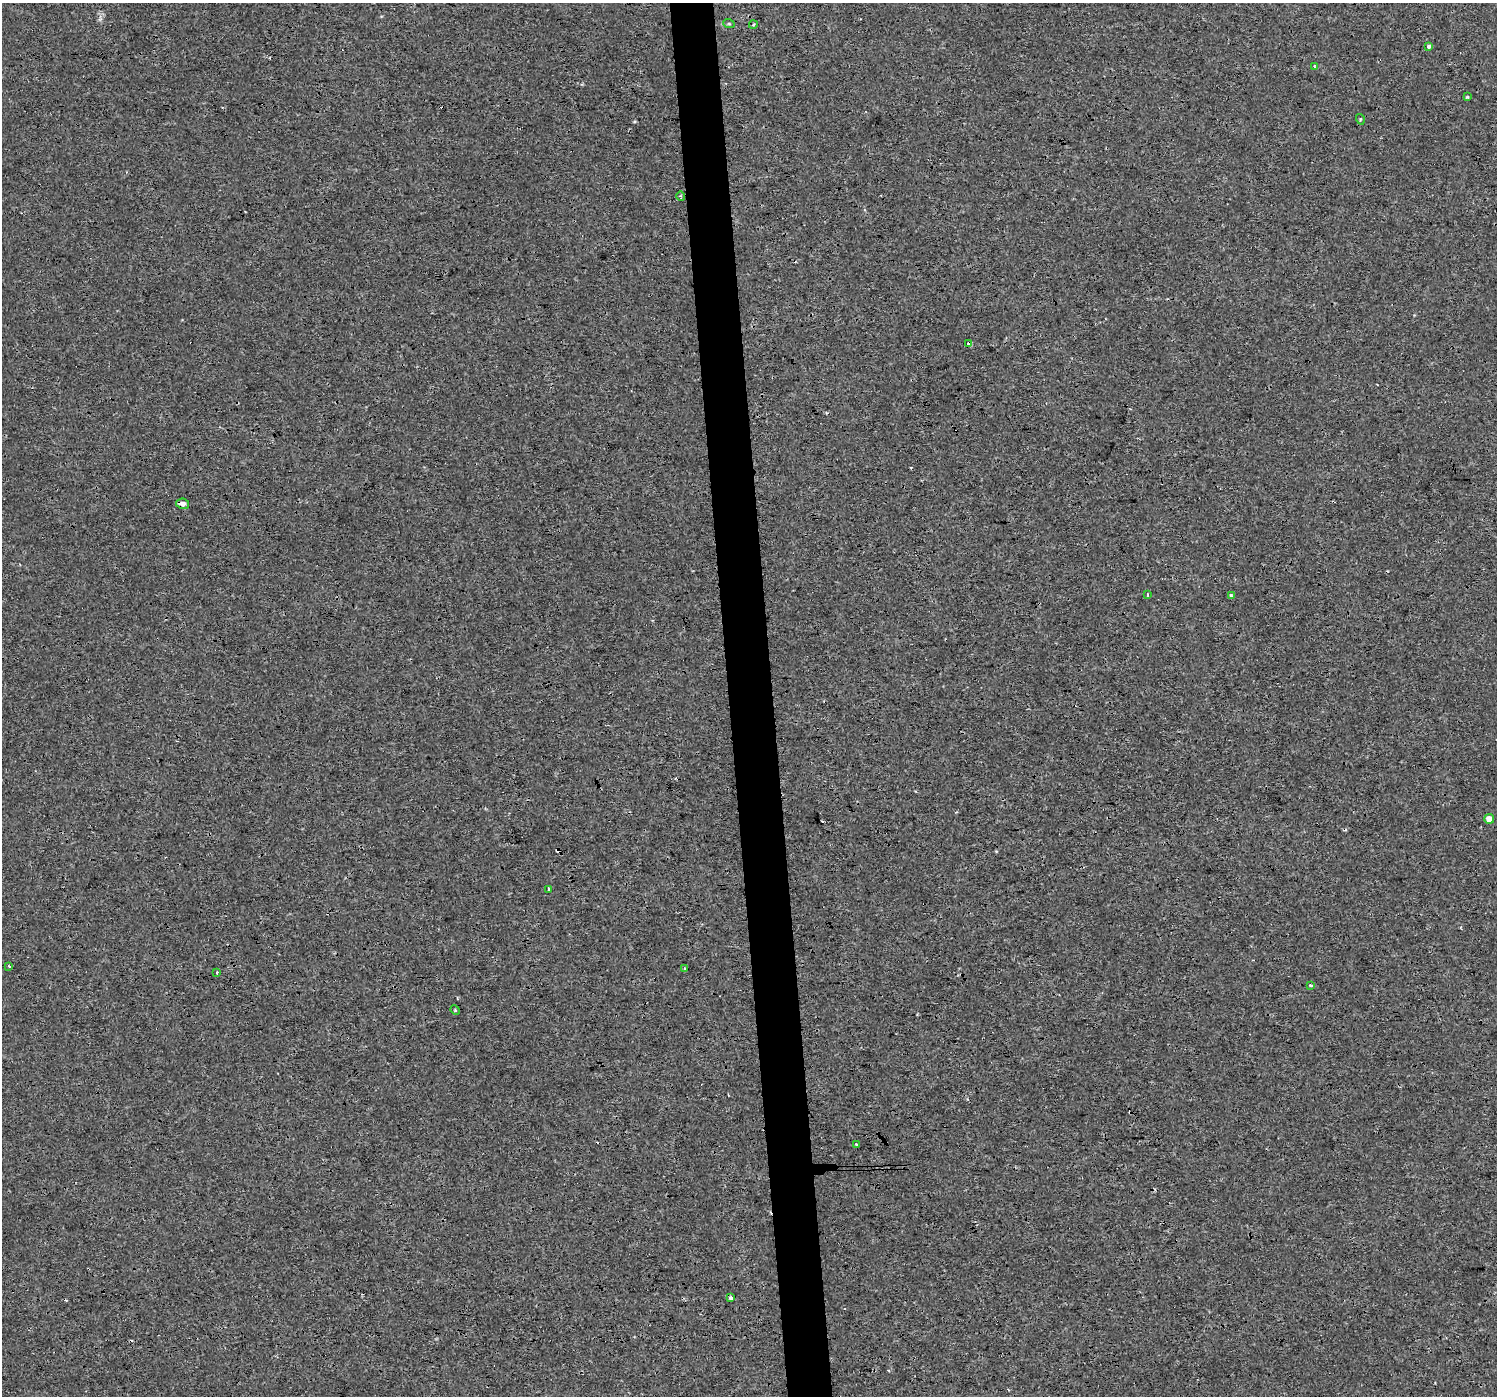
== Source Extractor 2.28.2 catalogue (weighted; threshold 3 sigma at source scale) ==
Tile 5 of 3 x 3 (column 2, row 2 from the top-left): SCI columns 1495-2989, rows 1398-2791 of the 4483 x 4230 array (HDU 1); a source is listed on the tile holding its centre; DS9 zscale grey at full resolution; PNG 1499 x 1398 px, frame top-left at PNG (2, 3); each listed source drawn as its Kron ellipse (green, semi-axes under 4 px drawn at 4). Shown black and unused: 3% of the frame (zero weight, under 3 of 4 exposures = <1% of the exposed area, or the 3 px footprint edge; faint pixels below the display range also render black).
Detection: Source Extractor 2.28.2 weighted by HDU 2 'WHT'; one run over the whole footprint, this tile lists its part. Background 8.61e-04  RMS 0.0018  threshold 0.00808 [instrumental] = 3 sigma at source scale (4.5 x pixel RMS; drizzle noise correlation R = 1.50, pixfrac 1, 0.0396/0.0396 arcsec/px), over >= 5 px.
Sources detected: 27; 7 cosmic-ray / hot-pixel residue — neither listed nor drawn; the other 20 listed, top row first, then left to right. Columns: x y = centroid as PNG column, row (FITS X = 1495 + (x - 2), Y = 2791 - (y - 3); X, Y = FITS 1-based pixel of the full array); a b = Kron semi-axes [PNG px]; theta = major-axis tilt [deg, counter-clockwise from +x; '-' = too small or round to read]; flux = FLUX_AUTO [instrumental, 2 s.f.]
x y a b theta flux
729 24 6 3 -18 0.21
753 25 4 3 - 0.17
1429 46 4 3 - 1.2
1314 66 3 2 - 0.22
1467 97 4 3 - 0.21
1360 119 5 3 - 0.17
681 196 5 3 - 0.2
969 343 4 3 - 0.56
182 504 6 5 - 0.82
1147 595 4 2 - 0.17
1231 596 4 3 - 0.39
1489 819 5 4 - 1.8
548 889 4 3 - 0.84
9 966 3 2 - 0.27
684 968 3 3 - 0.31
217 972 3 3 - 0.86
1311 985 3 3 - 0.26
455 1010 5 4 - 0.19
856 1144 3 3 - 0.27
731 1298 4 3 - 1.5
Overlapping masked pixels (flux is a lower limit): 2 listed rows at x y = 969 343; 182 504